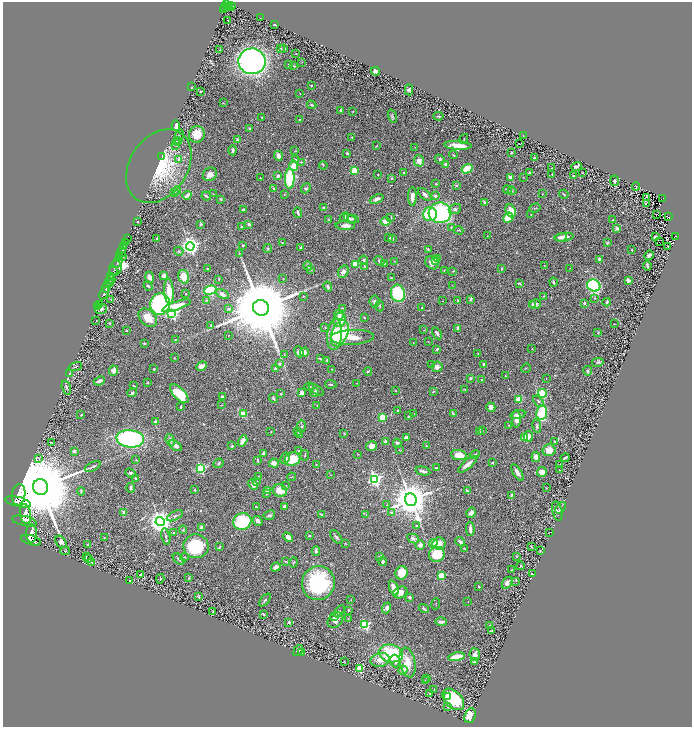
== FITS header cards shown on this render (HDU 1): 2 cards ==
NAXIS1  =                 1379
NAXIS2  =                 1449

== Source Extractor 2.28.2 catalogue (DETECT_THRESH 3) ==
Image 1379 x 1449 px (HDU 1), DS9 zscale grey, zoomed out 1/2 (1 PNG px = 2 x 2 image px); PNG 694 x 729 px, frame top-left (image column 2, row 1449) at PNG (3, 2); each listed source drawn as its Kron ellipse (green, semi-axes under 4 px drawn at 4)
Background 0.929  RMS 0.043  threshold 0.128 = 3 sigma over >= 5 px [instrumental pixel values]
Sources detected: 538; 34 cannot appear on this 1/2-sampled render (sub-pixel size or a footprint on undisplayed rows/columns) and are neither listed nor drawn; of the other 504, the 500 brightest by FLUX_AUTO listed and drawn (4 fainter detections omitted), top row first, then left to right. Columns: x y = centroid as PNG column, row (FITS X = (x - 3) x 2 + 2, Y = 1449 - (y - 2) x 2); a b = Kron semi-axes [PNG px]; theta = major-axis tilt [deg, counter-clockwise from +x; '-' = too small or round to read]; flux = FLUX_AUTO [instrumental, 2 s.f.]
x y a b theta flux
227 3 4 2 - 710
229 6 4 1 - 380
225 7 2 2 - 180
230 7 5 4 - 570
227 8 4 1 - 170
223 10 4 1 - 190
260 18 2 1 - 5.2
228 21 2 2 - 10
275 25 3 1 - 5.5
280 48 4 2 - 7.7
284 49 4 2 - 4.7
220 50 3 2 - 3.9
296 54 2 2 - 8.3
252 61 13 13 - 2700
302 62 2 1 - 2.5
289 64 2 2 - 5.9
294 66 3 2 - 4.6
376 71 4 4 - 35
311 85 2 2 - 6.4
191 87 2 2 - 12
409 90 6 3 -87 12
200 92 3 1 - 2.8
300 93 2 1 - 3.2
223 103 2 2 - 3.4
312 105 5 3 - 9.7
340 110 2 2 - 25
353 111 2 2 - 4.4
392 116 7 3 -72 14
438 116 5 2 - 7.6
262 117 2 1 - 4.1
300 120 3 2 - 5.3
176 125 5 3 - 34
250 129 2 2 - 40
197 134 8 8 - 130
523 135 2 2 - 5
179 137 7 3 76 12
352 137 2 2 - 13
464 139 5 2 - 4.9
237 140 2 2 - 27
177 141 4 3 - 7.6
520 144 2 1 - 3.6
176 145 5 3 - 5.5
458 145 14 4 -4 120
376 146 4 1 - 5
415 147 2 2 - 2.5
233 150 5 3 - 15
295 151 3 2 - 4.1
347 153 2 2 - 32
511 153 2 2 - 12
454 155 4 2 - 6.5
162 156 3 2 - 59
278 156 5 4 - 39
534 158 3 2 - 6.6
179 159 3 2 - 40
440 159 5 4 - 14
296 160 3 3 - 17
419 161 6 5 - 45
301 162 3 3 - 6.9
445 164 2 2 - 43
323 165 4 2 - 6.5
159 166 40 29 56 500
294 166 5 4 - 91
577 166 5 3 - 26
552 168 3 1 - 2.5
467 169 6 4 32 180
354 171 3 2 - 280
404 173 3 3 - 5.9
529 173 4 3 - 8
582 173 2 2 - 3
210 174 7 6 - 45
552 174 2 1 - 2.8
378 175 2 2 - 4.2
278 176 4 4 - 20
573 176 2 2 - 15
523 177 2 2 - 3.8
260 178 2 2 - 5.1
391 178 2 2 - 11
510 178 4 3 - 45
290 179 10 5 88 410
615 181 5 3 - 10
436 184 3 2 - 9.4
456 185 4 3 - 7.8
636 186 4 2 - 4.3
274 188 2 2 - 6.4
306 188 5 4 - 13
177 190 4 4 - 13
507 190 4 3 - 17
512 191 4 3 - 8
175 193 3 2 - 4.8
213 194 3 2 - 2.9
425 194 8 4 -43 31
542 194 2 2 - 3.4
564 194 5 2 - 7.6
187 195 4 3 - 47
284 195 2 2 - 3.6
206 196 5 2 - 12
412 196 9 4 89 53
435 196 3 3 - 22
646 197 2 1 - 2.2
662 198 4 2 - 120
221 199 3 2 - 6.2
377 199 7 4 23 25
484 203 3 2 - 16
646 204 2 1 - 55
323 208 2 2 - 10
535 208 6 2 19 5.2
455 209 6 5 - 20
243 210 3 3 - 11
511 211 7 5 -68 95
298 213 5 2 - 21
440 213 11 10 - 1000
430 214 7 7 - 530
656 214 2 1 - 2.3
531 215 2 2 - 3.1
344 217 5 4 - 17
391 217 3 2 - 4.8
669 217 3 3 - 120
508 218 5 4 - 180
329 219 3 2 - 4.3
350 219 6 4 -28 17
353 219 6 4 -9 15
613 220 2 2 - 6.5
137 221 2 2 - 8
385 221 5 3 - 65
201 224 4 4 - 13
249 224 2 2 - 46
345 226 9 3 -1 51
241 227 3 2 - 6.3
451 227 2 2 - 5.6
617 228 2 2 - 89
459 230 4 2 - 5
487 236 2 1 - 2.4
675 236 3 2 - 110
389 237 3 3 - 8.4
561 237 6 2 19 26
564 237 9 4 7 74
656 237 3 2 - 25
127 238 2 1 - 53
157 239 2 2 - 12
393 239 3 2 - 3.8
125 242 2 1 - 480
659 242 2 1 - 67
282 243 3 2 - 4.8
607 243 3 2 - 10
243 245 2 2 - 11
190 246 4 4 - 4100
668 246 2 2 - 3.5
124 247 3 3 - 470
268 248 5 4 - 11
301 248 3 2 - 16
428 250 4 2 - 9.1
632 250 2 2 - 8.6
179 251 5 3 - 10
122 252 5 2 - 1700
239 254 3 2 - 5.5
649 255 5 3 - 18
120 256 2 2 - 890
123 256 2 1 - 33
438 258 3 3 - 8.8
599 259 4 3 - 11
364 260 4 3 - 14
435 260 3 3 - 34
379 261 5 3 - 14
394 261 3 2 - 3.2
118 262 6 4 57 3800
384 263 3 2 - 4.6
432 263 7 6 - 51
355 264 4 3 - 110
544 265 3 2 - 2.8
308 266 4 4 - 15
364 266 2 2 - 9.6
647 266 5 2 - 13
116 268 7 6 - 1600
570 268 2 2 - 2.6
207 269 2 2 - 13
502 269 2 2 - 13
311 270 3 3 - 6.5
444 270 3 1 - 4.9
113 271 4 2 - 490
343 271 6 5 - 35
453 271 3 2 - 4.6
164 275 3 3 - 55
111 276 4 2 - 1000
149 277 6 3 -66 41
184 277 7 5 -74 97
283 278 2 2 - 2.8
391 278 2 2 - 4
219 279 3 2 - 4.5
111 280 4 2 - 720
628 280 3 3 - 27
109 282 4 2 - 580
553 282 4 2 - 9.9
519 283 3 2 - 6.9
452 285 2 1 - 2.8
594 285 7 6 - 790
148 286 5 3 - 12
106 287 6 2 72 2500
328 287 5 3 - 14
210 290 6 4 16 510
169 291 13 5 -86 120
104 293 7 2 62 2000
186 293 2 2 - 3.7
398 293 9 7 -78 450
222 294 7 4 -32 42
303 296 2 2 - 6.6
544 296 3 2 - 5.1
595 298 3 2 - 5
111 299 3 2 - 3.4
471 299 4 2 - 17
207 300 3 3 - 5.7
374 301 6 5 - 18
442 301 2 1 - 2.7
458 301 3 3 - 6.8
607 302 4 3 - 13
584 303 2 2 - 35
160 304 11 10 - 1500
533 304 4 3 - 9.7
535 304 6 5 - 27
100 305 3 1 - 46
176 306 15 4 19 160
380 306 5 2 - 7.5
98 307 2 2 - 60
422 307 2 1 - 3.6
261 308 8 7 - 140000
342 308 3 2 - 5.3
101 309 6 5 - 29
229 309 4 3 - 18
172 313 3 3 - 1300
339 315 5 5 - 21
364 317 3 3 - 5.7
148 318 11 7 -45 110
340 320 7 6 - 120
96 321 2 1 - 3.1
110 323 3 2 - 6.1
614 324 2 1 - 3.5
211 325 3 2 - 4.7
325 328 3 2 - 4.6
458 328 3 3 - 37
126 330 2 2 - 12
424 330 3 2 - 3.3
340 333 14 8 68 440
437 333 6 3 -56 22
598 333 3 2 - 7.9
335 335 15 7 83 250
228 336 2 2 - 3.6
352 337 22 7 2 200
175 340 3 2 - 5.2
428 341 3 2 - 3.1
144 343 4 2 - 7.7
413 343 2 2 - 3.4
437 349 2 2 - 13
532 349 2 2 - 4.5
299 352 5 4 - 49
304 352 5 4 - 30
478 354 4 2 - 4
284 355 3 2 - 3.7
174 358 3 2 - 3
320 359 4 2 - 10
327 360 3 3 - 9.5
598 362 6 3 10 11
279 364 3 3 - 23
432 364 3 2 - 5.4
484 365 4 3 - 12
75 366 7 2 20 6.6
201 366 5 3 - 64
437 367 5 5 - 29
526 368 5 2 - 4.3
154 369 2 2 - 8.4
276 369 3 3 - 27
331 369 2 1 - 3.5
114 371 5 4 - 42
368 371 4 2 - 11
588 371 4 3 - 12
70 373 3 2 - 4.7
506 376 3 2 - 4.7
470 378 3 3 - 12
546 378 2 1 - 3.1
481 380 3 3 - 8.5
99 381 6 3 24 26
147 383 2 2 - 14
357 383 2 2 - 2.6
331 384 5 2 - 8.9
133 386 3 1 - 4.1
66 387 7 2 -71 8.9
309 387 5 4 - 17
316 390 9 3 -34 12
465 390 3 2 - 4.8
395 391 3 2 - 4.4
433 392 4 3 - 8
132 393 5 3 - 15
302 393 3 3 - 46
314 393 4 3 - 20
542 393 4 4 - 180
179 394 12 5 -47 250
281 394 2 2 - 14
222 397 3 3 - 9.5
273 398 5 3 - 15
519 399 3 3 - 150
538 401 6 3 -49 14
222 405 3 2 - 3.1
317 405 2 1 - 2.1
181 407 3 2 - 6.4
491 407 5 4 - 38
397 410 3 2 - 4.1
542 413 7 5 83 200
243 414 4 3 - 190
414 414 2 2 - 2.1
453 414 4 3 - 9.9
518 414 8 4 13 25
81 415 3 2 - 6.9
409 416 3 2 - 9.4
383 417 3 3 - 340
516 419 8 4 90 58
155 421 3 2 - 15
509 425 3 2 - 4.1
301 426 6 3 87 9.8
537 426 7 3 -82 17
482 430 3 2 - 5.7
271 431 2 1 - 3.6
298 431 3 2 - 5
480 432 4 2 - 4.8
344 433 3 2 - 5.7
300 434 3 2 - 18
528 436 6 4 84 34
525 437 2 2 - 210
406 438 4 3 - 29
130 439 14 8 -5 1100
170 440 6 4 -70 28
242 441 6 4 60 40
386 442 2 2 - 110
555 442 3 3 - 16
52 443 4 2 - 6.5
397 443 5 3 - 15
175 446 7 4 -34 42
232 446 2 2 - 24
372 446 5 4 - 60
426 446 2 2 - 11
399 450 2 1 - 2.2
549 450 6 5 - 59
74 451 4 3 - 14
299 451 2 2 - 11
264 453 4 3 - 34
358 454 2 1 - 2.6
305 455 5 2 - 6.7
459 455 8 5 -8 120
475 455 5 3 - 12
536 457 5 4 - 49
285 458 6 3 61 18
565 458 4 2 - 18
39 459 4 2 - 7.6
292 459 8 6 20 200
136 460 3 3 - 4.5
258 460 4 2 - 8
492 462 3 2 - 5.6
219 463 5 4 - 13
274 463 5 4 - 52
468 464 11 3 40 58
316 465 2 2 - 3.8
560 465 2 2 - 3.1
93 467 8 2 26 13
201 468 3 3 - 710
436 468 3 2 - 8.1
559 470 2 2 - 3.5
423 471 7 2 -13 22
542 472 5 4 - 47
130 473 5 3 - 16
517 473 9 3 -58 39
331 475 3 2 - 3.2
258 476 3 2 - 3.6
291 477 4 1 - 3.9
135 478 4 2 - 8
375 479 4 4 - 2000
257 481 3 2 - 4.7
253 484 5 4 - 35
286 486 3 2 - 4.8
40 487 8 7 - 130000
131 488 5 3 - 15
546 488 3 2 - 3.5
194 490 3 2 - 10
268 490 2 2 - 95
280 490 7 6 - 130
81 491 4 2 - 7.4
467 491 3 2 - 8.4
267 493 3 2 - 16
19 495 11 6 81 10000
511 495 4 2 - 16
411 500 6 5 - 26000
18 502 13 5 -13 8700
386 505 2 2 - 2.6
285 506 3 3 - 19
256 507 4 2 - 7.3
561 508 7 3 52 14
557 511 10 5 -78 24
124 512 4 3 - 27
392 513 2 2 - 47
471 513 5 4 - 30
25 514 10 5 -80 8500
366 514 3 2 - 3.7
269 515 6 5 - 17
322 515 3 3 - 6.7
175 516 9 3 26 14
24 521 13 5 -12 7900
160 521 4 4 - 8500
242 521 9 8 - 470
258 521 5 3 - 34
417 526 3 3 - 13
202 527 2 2 - 99
470 529 7 3 -88 33
183 530 4 3 - 5.8
550 532 3 1 - 2.9
31 533 9 5 -89 8400
174 533 4 3 - 10
310 535 3 3 - 8.7
166 536 8 3 -77 15
288 537 5 3 - 58
336 537 8 3 -53 15
104 538 3 2 - 4
413 538 6 4 -27 26
31 540 10 4 -17 7200
61 542 7 4 -53 51
460 542 5 3 - 19
345 543 3 2 - 4.5
433 543 4 4 - 110
439 543 6 6 - 78
88 545 3 3 - 8.8
420 545 4 4 - 31
196 546 12 12 - 460
220 547 3 3 - 7.9
531 547 3 2 - 4.5
465 549 3 2 - 4.3
65 551 5 3 - 7
316 551 5 4 - 19
540 551 3 2 - 3.1
437 554 8 7 - 200
86 556 3 2 - 4.2
380 556 4 3 - 5.4
517 556 2 2 - 5.8
184 557 4 3 - 6.4
89 558 2 2 - 3.9
179 559 7 3 -47 15
285 561 3 3 - 6.9
92 562 4 3 - 5.7
294 562 5 2 - 6.9
383 562 4 3 - 19
520 566 4 3 - 7.5
276 567 5 3 - 24
512 570 2 1 - 3
401 573 7 6 - 160
532 574 3 2 - 7.9
140 575 3 3 - 7.4
441 576 3 3 - 310
189 578 2 2 - 10
160 579 4 2 - 7.9
130 581 2 2 - 5.4
516 581 3 2 - 2.7
318 583 17 16 - 710
507 583 6 4 57 36
479 586 3 2 - 6.8
394 588 8 3 -70 80
400 592 7 5 24 56
199 597 3 3 - 5.2
410 597 3 3 - 17
351 599 2 1 - 2.6
265 600 7 3 49 13
468 602 3 2 - 2.2
436 604 5 1 - 3.7
387 608 5 4 - 30
424 609 5 2 - 14
349 610 2 2 - 6.5
339 611 7 3 52 11
213 612 4 2 - 18
263 614 3 2 - 8.2
334 617 4 3 - 14
348 618 3 2 - 4.1
335 620 9 6 46 51
289 622 2 2 - 18
441 622 5 2 - 25
365 625 3 3 - 760
490 626 2 2 - 15
491 630 3 3 - 4.9
298 650 6 4 53 17
302 653 3 2 - 3.5
391 653 12 9 -13 580
475 654 6 5 - 35
456 657 8 3 10 140
380 660 9 7 13 81
344 661 2 1 - 3.6
395 661 6 5 - 40
475 662 2 2 - 37
408 663 15 7 -78 130
359 669 3 3 - 300
403 670 4 4 - 62
427 678 3 2 - 4.4
425 680 3 2 - 2.9
434 689 3 2 - 2.9
430 694 2 2 - 2.5
447 697 4 3 - 26
453 699 13 8 -44 390
448 707 3 3 - 8.2
470 716 8 5 70 71
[4 fainter detections neither listed nor drawn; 34 sub-pixel or undisplayed-footprint detections neither listed nor drawn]